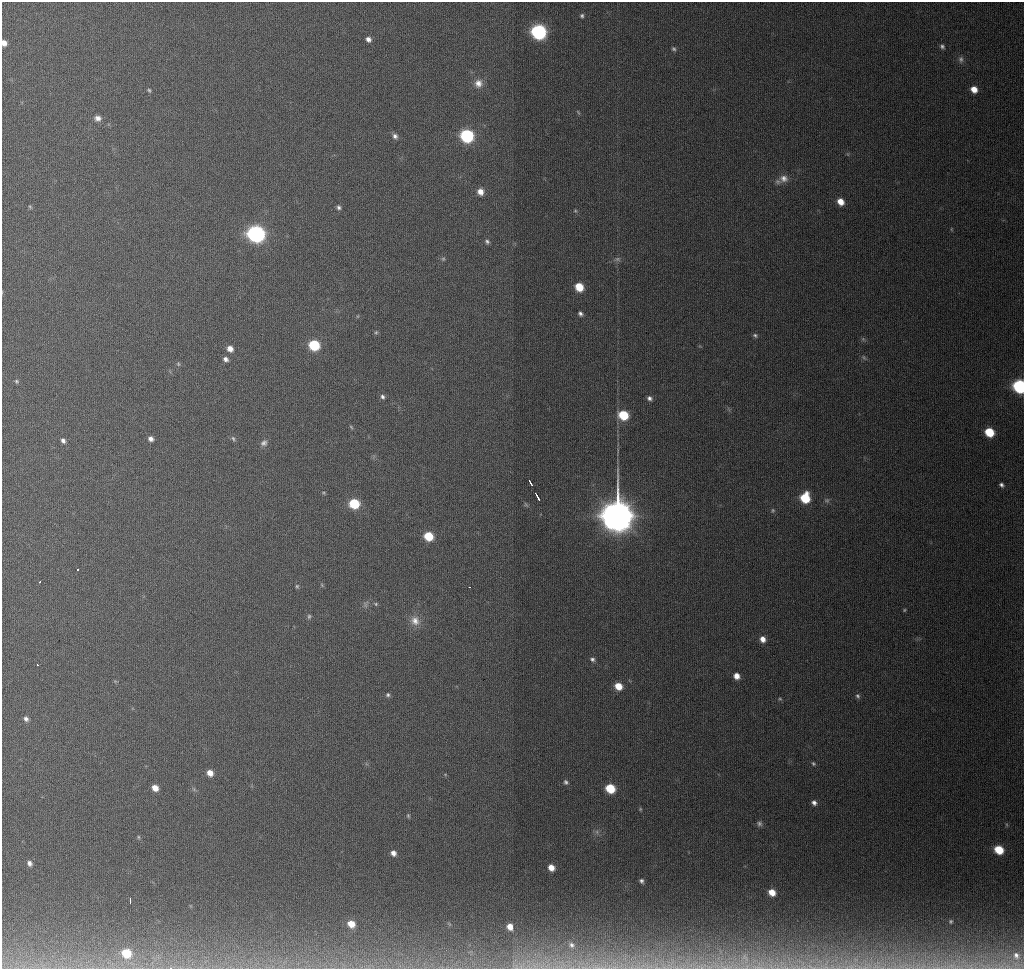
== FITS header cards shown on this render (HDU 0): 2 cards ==
NAXIS1  =                 1022
NAXIS2  =                  967

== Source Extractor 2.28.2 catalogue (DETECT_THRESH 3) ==
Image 1022 x 967 px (HDU 0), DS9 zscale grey, 1 PNG px = 1 image px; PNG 1026 x 971 px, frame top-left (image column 1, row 967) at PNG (2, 2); no overlay
Background 1190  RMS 11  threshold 32.2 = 3 sigma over >= 5 px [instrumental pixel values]
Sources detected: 114; all 114 listed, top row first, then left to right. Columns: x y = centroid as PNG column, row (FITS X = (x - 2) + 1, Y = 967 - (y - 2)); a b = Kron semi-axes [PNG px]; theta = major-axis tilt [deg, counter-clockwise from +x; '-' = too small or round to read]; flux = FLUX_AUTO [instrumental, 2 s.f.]
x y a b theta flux
582 16 6 5 - 1.5e+03
539 32 8 7 - 1.6e+05
368 39 6 5 - 3.3e+03
4 43 5 5 - 4.4e+03
942 46 6 5 - 1.7e+03
674 49 6 6 - 1.5e+03
961 59 10 7 -79 2.5e+03
478 83 11 10 - 5.9e+03
974 89 6 6 - 8.1e+03
149 90 5 4 - 1.1e+03
578 112 8 4 -55 9.6e+02
98 118 8 7 - 3.7e+03
395 136 7 6 - 2.5e+03
467 136 8 7 - 1.0e+05
784 178 12 10 -2 5.7e+03
480 192 7 6 - 6.2e+03
840 202 6 5 - 8.7e+03
30 207 6 4 -44 9.2e+02
339 207 5 5 - 1.7e+03
575 211 6 5 - 1.0e+03
256 234 8 7 - 3.1e+05
487 241 6 5 - 1.6e+03
443 259 5 4 - 9.5e+02
617 259 9 6 0 2.1e+03
579 287 7 6 - 1.8e+04
580 314 6 4 -48 2.1e+03
358 316 5 3 - 6.8e+02
376 332 5 5 - 1.1e+03
755 335 7 5 -28 1.6e+03
863 339 5 5 - 1.1e+03
314 345 7 6 - 4.8e+04
230 349 6 5 - 5.2e+03
864 358 8 4 -54 1.3e+03
226 359 5 4 - 2.6e+03
178 364 6 5 - 1.1e+03
16 381 6 5 - 1.3e+03
1019 386 7 6 - 1.4e+05
382 397 6 5 - 1.8e+03
649 398 6 5 - 2.3e+03
623 415 7 6 - 3.1e+04
351 427 6 4 -46 8.3e+02
989 432 7 6 - 2.6e+04
151 439 6 5 - 3.3e+03
233 439 7 5 -63 1.4e+03
63 441 7 5 -56 2.7e+03
264 443 9 7 35 2.9e+03
529 481 6 3 -61 5.2e+03
1001 485 6 4 -36 1.9e+03
324 493 5 3 - 7.9e+02
536 495 5 2 - 2.2e+03
805 498 7 7 - 3.1e+04
539 499 5 3 - 1.9e+03
827 500 7 6 - 1.5e+03
354 504 7 6 - 3.9e+04
526 505 8 4 -48 1.1e+03
773 510 6 5 - 1.1e+03
617 516 12 11 - 2.0e+06
428 536 7 6 - 2.4e+04
78 569 3 2 - 1.1e+03
40 582 3 2 - 1.1e+03
322 585 6 3 -71 8.0e+02
297 586 6 5 - 1.1e+03
469 587 3 2 - 1.0e+03
376 604 6 5 - 1.1e+03
365 605 10 4 -69 1.8e+03
904 610 4 4 - 8.0e+02
309 616 7 5 75 1.3e+03
415 621 14 12 -56 7.5e+03
763 639 7 6 - 5.0e+03
592 659 6 5 - 1.9e+03
37 665 3 2 - 1.6e+03
737 676 7 6 - 5.6e+03
618 686 7 6 - 1.1e+04
388 695 6 6 - 1.6e+03
858 696 7 5 -62 1.6e+03
780 699 5 4 - 8.6e+02
26 719 7 6 - 2.5e+03
813 763 5 4 - 1.0e+03
210 773 6 5 - 6.6e+03
566 782 6 5 - 1.7e+03
155 788 6 5 - 7.2e+03
610 788 7 6 - 2.8e+04
814 803 6 5 - 2.7e+03
640 809 5 4 - 7.2e+02
408 816 6 4 -70 1.1e+03
759 823 7 7 - 2.0e+03
597 832 7 4 -72 1.6e+03
138 837 5 3 - 8.7e+02
999 850 7 6 - 2.3e+04
393 853 6 5 - 3.7e+03
29 863 6 5 - 2.8e+03
551 867 6 5 - 6.7e+03
641 881 4 4 - 1.7e+03
772 892 6 5 - 8.8e+03
130 900 5 2 - 1.9e+03
951 921 4 4 - 9.2e+02
351 924 6 5 - 9.6e+03
510 927 5 5 - 6.9e+03
571 945 9 7 -38 3.1e+03
126 953 8 7 - 2.6e+04
1016 956 14 11 -64 9.2e+03
745 957 16 8 -55 7.1e+03
810 966 11 4 -32 2.1e+03
876 966 11 6 4 3.8e+03
951 966 11 7 2 4.4e+03
971 966 7 6 - 2.3e+03
1007 966 15 7 4 6.0e+03
521 967 8 5 0 2.6e+03
597 967 18 5 -6 5.6e+03
615 967 13 3 0 2.8e+03
729 967 13 3 5 3.1e+03
758 967 23 3 0 4.8e+03
850 967 19 4 3 5.3e+03
170 968 3 2 - 2.2e+03
At the frame edge (FLAGS 8, measured only in part): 3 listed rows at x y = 4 43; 1019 386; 170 968